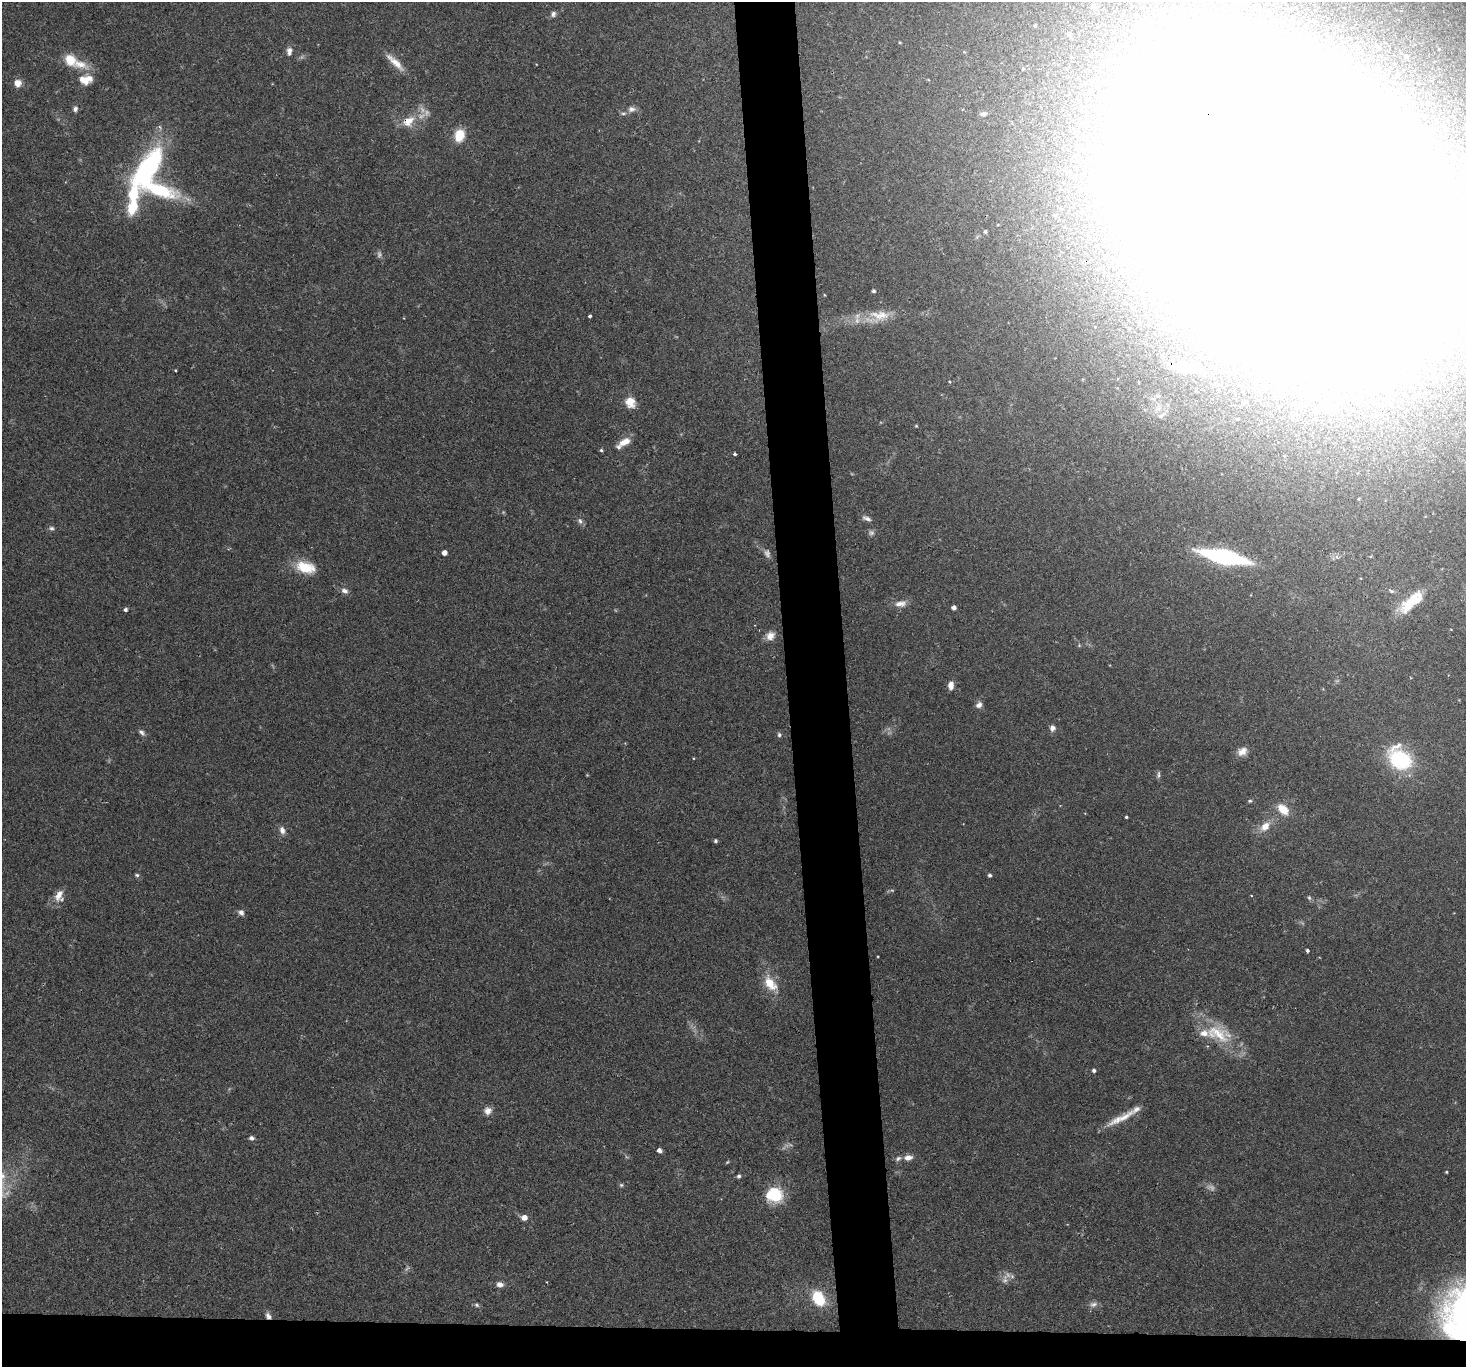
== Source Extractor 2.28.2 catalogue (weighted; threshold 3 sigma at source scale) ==
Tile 8 of 3 x 3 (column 2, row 3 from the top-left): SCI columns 1464-2927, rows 147-1511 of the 4390 x 4366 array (HDU 1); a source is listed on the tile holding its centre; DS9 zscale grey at full resolution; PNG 1468 x 1369 px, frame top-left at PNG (2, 2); no overlay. Shown black and unused: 7% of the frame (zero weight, under 2 of 3 exposures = <1% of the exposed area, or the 3 px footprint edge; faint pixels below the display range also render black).
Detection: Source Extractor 2.28.2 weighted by HDU 2 'WHT'; one run over the whole footprint, this tile lists its part. Background 0.0565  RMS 0.0045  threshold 0.0202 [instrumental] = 3 sigma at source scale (4.5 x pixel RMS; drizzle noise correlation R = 1.50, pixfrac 1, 0.05/0.05 arcsec/px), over >= 5 px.
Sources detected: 108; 8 too faint to see at this stretch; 5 inside a brighter object's white glare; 1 cosmic-ray / hot-pixel residue — not listed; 10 inside a brighter listed object's ellipse — not listed separately; the other 84 listed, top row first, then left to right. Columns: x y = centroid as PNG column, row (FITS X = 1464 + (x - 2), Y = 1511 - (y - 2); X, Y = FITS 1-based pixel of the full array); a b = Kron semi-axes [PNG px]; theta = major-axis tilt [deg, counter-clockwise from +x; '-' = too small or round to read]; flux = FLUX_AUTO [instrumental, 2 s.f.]
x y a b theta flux
1093 6 9 8 - 2.5
553 14 8 6 61 1.4
1138 30 9 8 - 2.8
289 51 12 7 87 2.4
1406 56 4 4 - 0.8
395 62 30 8 -43 6.1
1104 63 7 7 - 2.3
80 64 26 12 -16 8.6
86 80 17 12 8 6.9
18 83 8 7 - 3.9
75 109 7 6 - 1.4
631 109 11 8 7 2.1
984 114 8 6 17 1.8
408 121 18 13 34 7.9
459 135 12 9 74 11
148 168 48 22 57 69
160 190 65 19 -23 38
1284 207 155 92 -45 13000
985 231 4 4 - 0.79
874 291 4 4 - 0.96
590 316 3 3 - 0.81
879 316 30 16 4 11
1186 368 35 10 -8 12
175 370 3 2 - 0.61
950 382 4 3 - 0.38
630 402 13 12 - 5.7
916 426 4 3 - 0.43
624 442 16 7 30 5.2
601 450 4 4 - 0.68
735 454 3 3 - 1.5
866 518 13 6 -22 1.8
580 521 9 6 -63 1.5
51 528 7 6 - 1.2
871 533 9 7 -3 1.3
444 553 4 4 - 3.3
1223 557 31 9 -12 88
305 567 24 13 -15 12
345 591 9 6 -22 2
1391 591 9 5 -25 1.1
1411 601 41 14 45 14
900 604 16 8 8 3.8
954 608 4 4 - 1.8
125 610 4 4 - 1.1
770 636 12 10 37 3.8
1079 645 5 4 - 0.54
951 685 9 6 84 3.1
979 705 8 6 37 2
1052 728 8 7 - 1.9
142 732 9 6 -44 1.5
779 735 6 5 - 0.98
1242 751 13 9 30 3.6
1400 759 22 16 -47 41
1158 774 10 4 85 1
1250 801 5 4 - 0.66
1283 809 14 9 -43 7.8
1126 817 3 3 - 0.55
1265 826 15 10 43 5.3
282 830 9 6 -71 2.4
715 841 4 4 - 0.8
137 875 6 4 -16 0.77
990 875 4 4 - 0.98
59 895 17 10 68 4.5
1309 898 7 5 -68 0.82
241 912 8 6 -41 1.8
1307 951 3 3 - 0.94
770 984 22 13 -50 9.3
1217 1034 41 21 -16 19
1094 1070 4 4 - 1.2
488 1111 9 9 - 2.9
1117 1120 29 10 29 6.9
251 1138 6 5 - 1.4
659 1150 5 4 - 2.1
908 1158 10 6 7 2.8
1446 1172 3 2 - 0.44
739 1176 5 5 - 0.96
621 1185 5 5 - 0.72
775 1195 15 14 - 21
524 1218 6 5 - 3.4
1005 1280 16 7 79 2.7
500 1284 8 6 -5 2.4
818 1298 15 10 -61 19
1093 1304 12 8 10 2
477 1305 7 5 -18 0.93
268 1316 9 6 -53 2
Overlapping masked pixels (flux is a lower limit): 3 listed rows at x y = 408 121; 1284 207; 268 1316
Isophote crosses this tile's border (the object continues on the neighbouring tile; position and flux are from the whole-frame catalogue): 1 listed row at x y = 1284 207